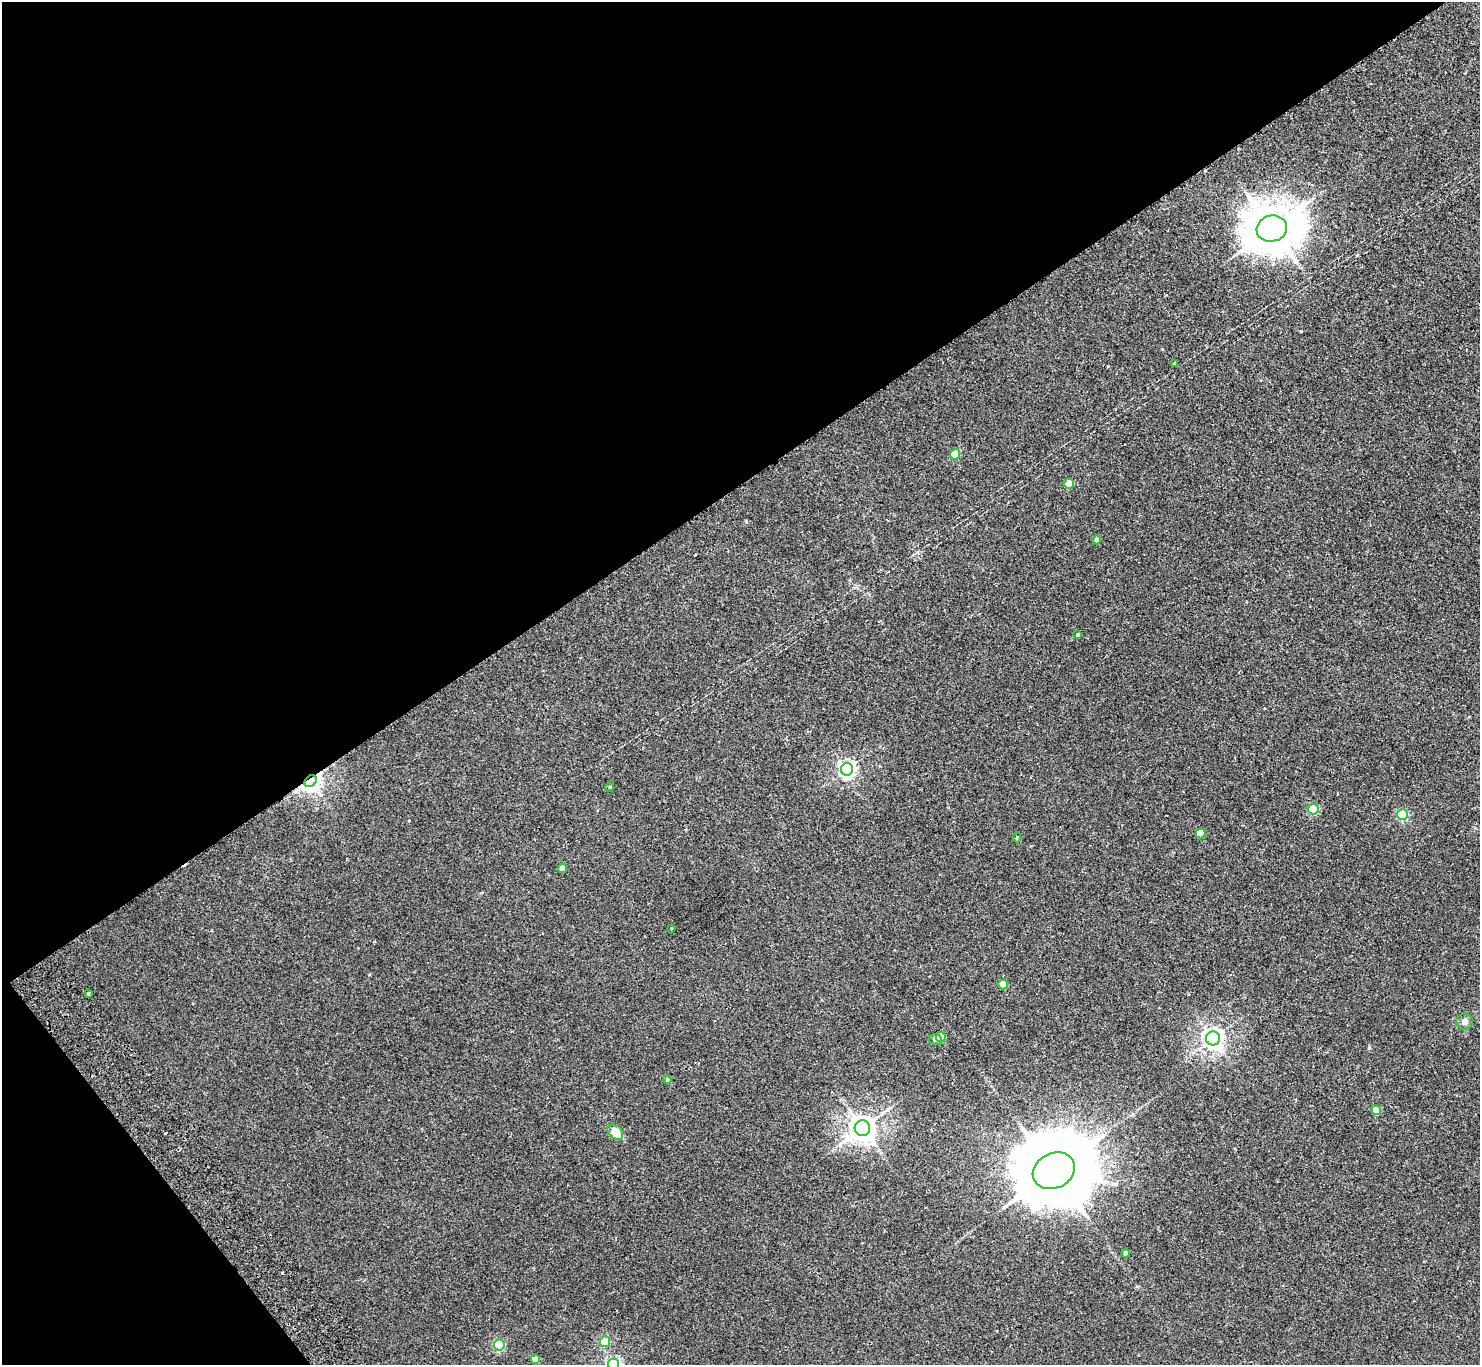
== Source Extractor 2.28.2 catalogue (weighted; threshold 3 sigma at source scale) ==
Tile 5 of 4 x 4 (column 1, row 2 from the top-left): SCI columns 53-1530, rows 3061-4423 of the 6013 x 5985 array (HDU 1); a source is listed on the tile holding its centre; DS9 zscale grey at full resolution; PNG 1482 x 1367 px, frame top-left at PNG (2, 2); each listed source drawn as its Kron ellipse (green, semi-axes under 4 px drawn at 4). Shown black and unused: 38% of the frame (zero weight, under 2 of 3 exposures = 3% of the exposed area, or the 3 px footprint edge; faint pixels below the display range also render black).
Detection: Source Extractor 2.28.2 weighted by HDU 2 'WHT'; one run over the whole footprint, this tile lists its part. Background 0.0251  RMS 0.0068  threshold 0.0306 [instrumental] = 3 sigma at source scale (4.5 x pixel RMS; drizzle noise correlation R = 1.50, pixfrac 1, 0.05/0.05 arcsec/px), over >= 5 px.
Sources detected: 33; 2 cosmic-ray / hot-pixel residue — neither listed nor drawn; the other 31 listed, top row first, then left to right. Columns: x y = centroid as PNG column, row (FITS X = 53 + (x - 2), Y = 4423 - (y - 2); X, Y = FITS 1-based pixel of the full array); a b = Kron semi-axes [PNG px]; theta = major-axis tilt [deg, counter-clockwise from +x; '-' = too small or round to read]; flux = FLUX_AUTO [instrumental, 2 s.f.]
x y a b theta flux
1272 229 15 13 15 2700
1174 363 3 3 - 1.6
955 454 5 5 - 19
1069 484 5 4 - 15
1096 540 4 4 - 2.3
1078 635 4 4 - 1.2
847 769 6 6 - 190
311 781 7 5 43 360
610 787 5 4 - 0.69
1313 809 5 5 - 36
1402 815 5 5 - 49
1201 833 5 4 - 13
1017 838 5 4 - 0.7
563 868 5 4 - 7.2
672 928 4 2 - 0.41
1003 984 5 4 - 15
89 994 4 3 - 5.8
1464 1022 8 8 - 3.3
941 1037 5 5 - 19
1213 1038 7 7 - 360
935 1039 6 5 - 1.5
667 1080 4 4 - 1
1376 1110 5 5 - 15
862 1128 8 7 - 620
615 1132 9 6 -42 8.9
1054 1171 22 17 26 8600
1126 1253 4 4 - 2.8
605 1342 5 5 - 30
499 1345 5 5 - 51
535 1359 4 4 - 7
613 1364 6 5 - 130
Overlapping masked pixels (flux is a lower limit): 1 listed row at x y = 311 781
Isophote crosses this tile's border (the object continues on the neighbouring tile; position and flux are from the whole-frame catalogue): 1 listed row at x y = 613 1364
Unlisted compact peaks at least as high as the median listed source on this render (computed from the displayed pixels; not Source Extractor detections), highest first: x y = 1369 1048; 1108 366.